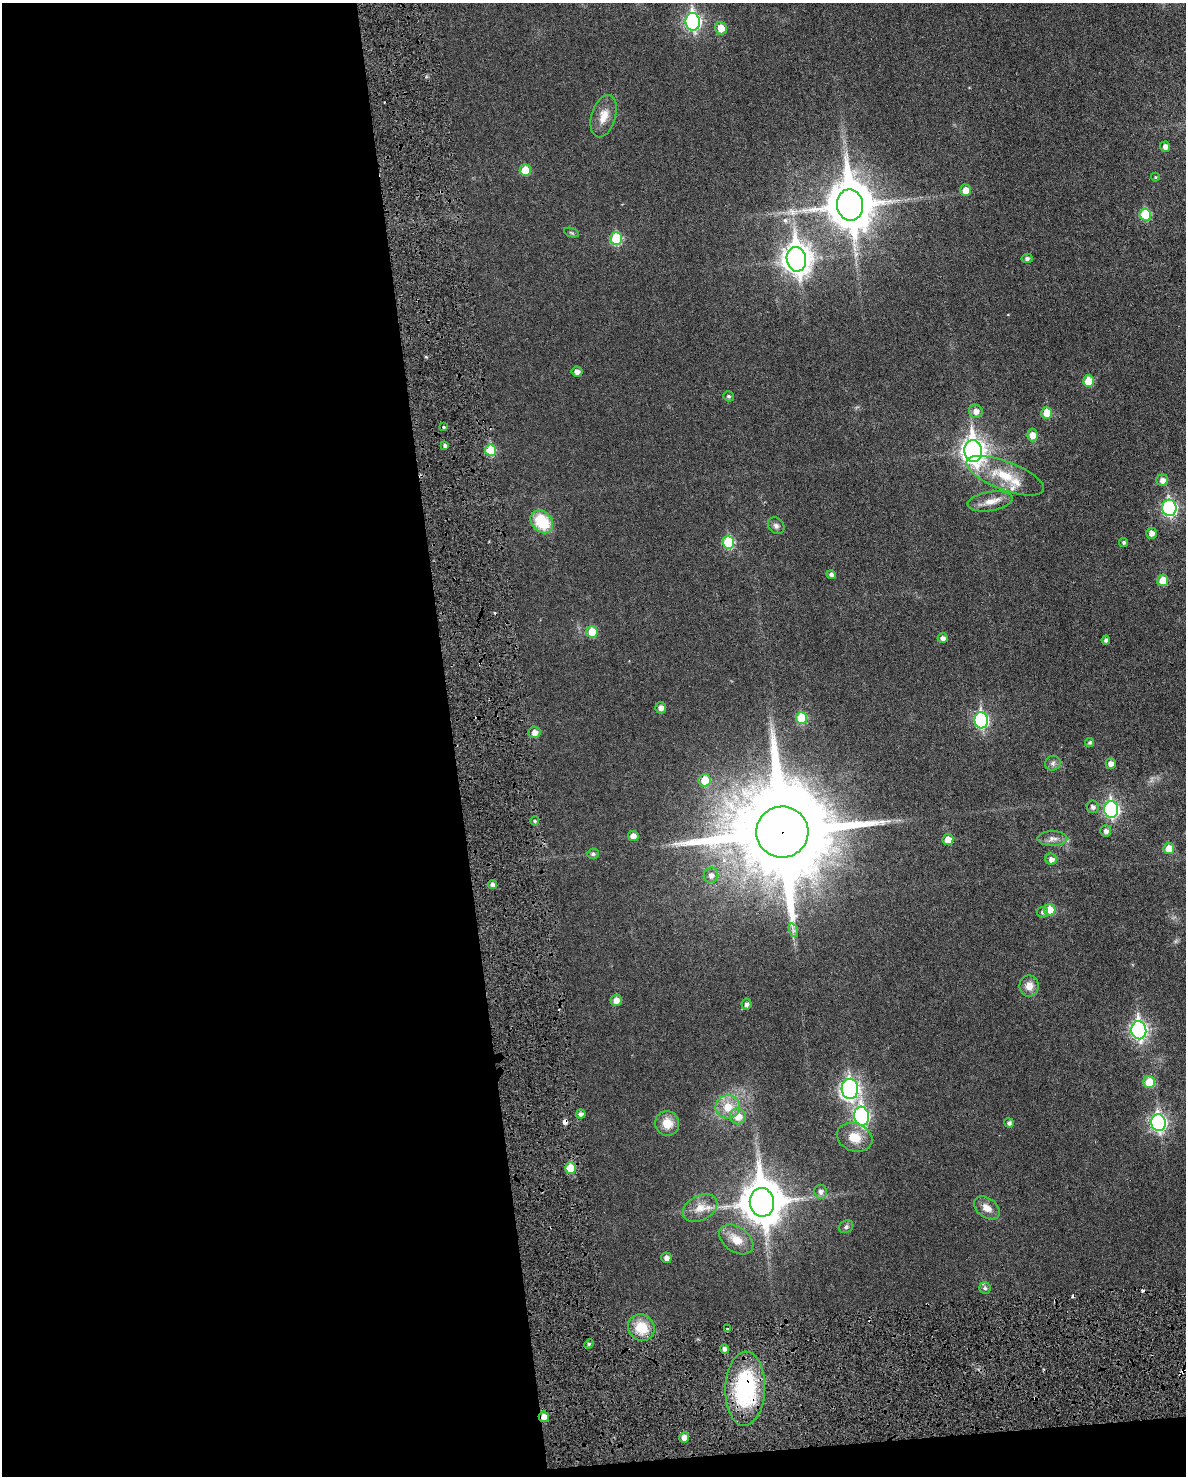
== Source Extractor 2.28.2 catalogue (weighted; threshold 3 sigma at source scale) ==
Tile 9 of 4 x 3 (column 1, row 3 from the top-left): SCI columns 30-1213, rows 160-1633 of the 4786 x 4824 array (HDU 1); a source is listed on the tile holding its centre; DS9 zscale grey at full resolution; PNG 1188 x 1478 px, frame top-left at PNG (2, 3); each listed source drawn as its Kron ellipse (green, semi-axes under 4 px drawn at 4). Shown black and unused: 40% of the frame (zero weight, under 3 of 6 exposures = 1% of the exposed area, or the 3 px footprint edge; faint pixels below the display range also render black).
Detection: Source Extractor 2.28.2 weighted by HDU 2 'WHT'; one run over the whole footprint, this tile lists its part. Background 0.0355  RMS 0.0047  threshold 0.019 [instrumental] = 3 sigma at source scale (4.09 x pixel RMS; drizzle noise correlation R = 1.36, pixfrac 0.8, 0.05/0.05 arcsec/px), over >= 5 px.
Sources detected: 99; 1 inside a brighter object's white glare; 4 cosmic-ray / hot-pixel residue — neither listed nor drawn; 3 inside a brighter listed object's ellipse — not listed separately; the other 91 listed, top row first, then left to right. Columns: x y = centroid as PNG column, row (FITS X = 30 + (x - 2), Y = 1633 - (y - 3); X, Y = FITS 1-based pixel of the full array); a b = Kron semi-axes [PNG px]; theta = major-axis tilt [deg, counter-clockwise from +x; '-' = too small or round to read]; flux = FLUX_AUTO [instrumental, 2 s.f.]
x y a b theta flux
693 22 9 7 -84 99
721 28 6 6 - 5.5
604 116 22 12 73 5.8
1165 147 5 5 - 2.2
525 170 6 5 - 7.7
1155 177 4 4 - 0.42
965 190 6 5 - 3.9
850 205 16 13 -82 1800
1145 214 6 5 - 17
572 233 8 3 -19 0.61
616 239 6 6 - 23
1027 258 5 4 - 1.3
796 259 12 9 -81 470
577 372 5 5 - 2
1088 381 6 5 - 7.9
728 396 5 5 - 0.74
976 411 7 6 - 2.7
1047 413 6 5 - 7.3
444 427 3 2 - 0.95
1032 435 6 5 - 4.4
445 445 4 4 - 0.96
490 450 5 5 - 16
973 451 11 9 -81 300
1005 476 41 14 -21 14
1162 480 6 5 - 2.5
990 501 23 9 9 4.8
1169 508 8 7 - 75
542 522 13 10 -46 16
776 526 9 7 -43 1.5
1151 533 5 5 - 2.1
728 542 6 6 - 21
1124 542 5 4 - 0.96
831 574 5 4 - 1.4
1163 580 5 5 - 6.4
592 632 6 5 - 8.2
943 638 5 5 - 1.7
1106 640 4 4 - 1.1
661 708 5 5 - 2.2
801 718 6 5 - 16
981 720 8 7 - 65
534 732 6 5 - 3
1090 743 4 4 - 0.76
1053 763 8 7 - 1.3
1111 763 5 5 - 2.3
705 780 6 6 - 7.6
1093 807 6 6 - 1.4
1111 809 8 7 - 81
535 821 4 4 - 0.65
1106 831 5 5 - 1.6
782 832 26 25 - 9900
633 836 5 5 - 2.2
1052 838 15 7 -1 2.6
948 840 5 5 - 4.5
1169 849 6 5 - 5.5
593 854 6 5 - 0.86
1051 859 5 5 - 2.1
711 875 8 7 - 2.1
492 884 4 4 - 1.5
1050 910 6 5 - 7.9
1042 912 5 5 - 0.96
793 930 7 4 -72 1
1029 986 10 9 - 3.7
616 1000 6 5 - 3.5
746 1004 5 5 - 1.3
1139 1030 9 7 -85 130
1149 1082 6 6 - 9.5
850 1089 10 8 87 110
728 1107 12 11 - 7.3
581 1114 5 4 - 1.3
738 1116 8 8 - 5.9
862 1116 9 7 -84 85
667 1123 12 12 - 6
1009 1123 5 4 - 1.2
1158 1123 8 7 - 100
855 1137 18 14 -19 8
571 1168 6 5 - 9.5
820 1192 7 6 - 1.7
762 1202 14 12 -82 1300
700 1208 18 12 28 5.7
987 1208 14 9 -37 3.9
846 1227 7 6 - 1
736 1240 19 12 -36 6.5
666 1258 5 5 - 1.9
985 1288 6 5 - 0.78
641 1327 14 12 -47 10
727 1329 4 2 - 0.42
589 1344 5 4 - 0.7
725 1349 4 4 - 1.9
745 1389 37 20 88 48
544 1417 5 5 - 3.4
684 1437 5 5 - 3.3
Overlapping masked pixels (flux is a lower limit): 3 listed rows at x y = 782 832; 745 1389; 544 1417